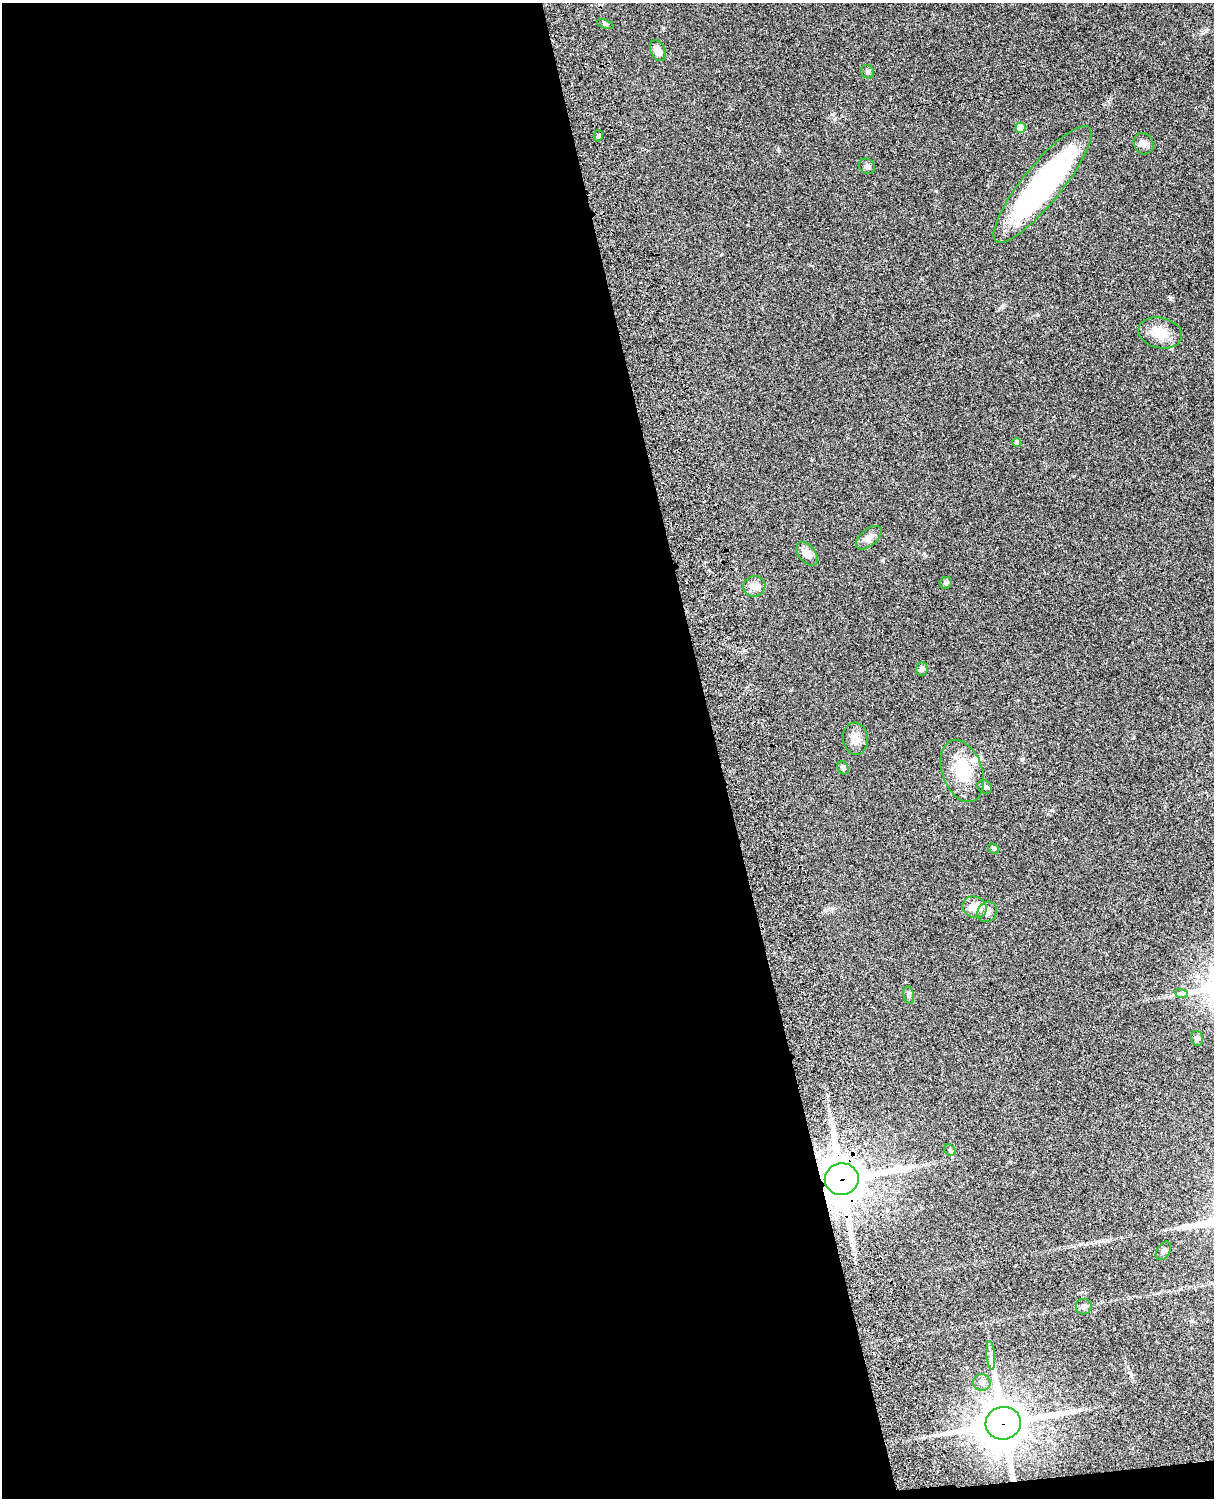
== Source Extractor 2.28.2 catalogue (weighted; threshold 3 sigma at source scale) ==
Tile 9 of 4 x 3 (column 1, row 3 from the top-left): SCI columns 121-1332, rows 277-1772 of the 5088 x 4927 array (HDU 1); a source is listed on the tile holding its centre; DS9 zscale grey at full resolution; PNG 1216 x 1500 px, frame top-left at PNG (2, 3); each listed source drawn as its Kron ellipse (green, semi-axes under 4 px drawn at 4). Shown black and unused: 60% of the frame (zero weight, under 3 of 4 exposures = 6% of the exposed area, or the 3 px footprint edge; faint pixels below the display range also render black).
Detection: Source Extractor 2.28.2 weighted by HDU 2 'WHT'; one run over the whole footprint, this tile lists its part. Background 0.0849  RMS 0.006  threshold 0.0271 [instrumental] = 3 sigma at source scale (4.5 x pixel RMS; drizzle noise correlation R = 1.50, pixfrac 1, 0.05/0.05 arcsec/px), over >= 5 px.
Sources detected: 34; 2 inside a brighter listed object's ellipse — not listed separately; the other 32 listed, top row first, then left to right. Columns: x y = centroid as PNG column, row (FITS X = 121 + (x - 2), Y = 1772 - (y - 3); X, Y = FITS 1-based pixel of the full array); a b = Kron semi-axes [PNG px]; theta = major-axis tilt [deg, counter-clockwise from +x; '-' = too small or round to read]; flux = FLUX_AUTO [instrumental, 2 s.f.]
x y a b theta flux
605 24 9 4 -19 1.1
658 50 11 7 -65 5
867 72 7 6 - 1.3
1020 128 5 5 - 11
598 136 6 4 78 0.99
1144 144 11 9 -56 2.9
867 166 8 7 - 2
1042 184 73 19 51 130
1160 333 22 15 -12 11
1017 443 4 4 - 2.7
869 538 15 8 40 4.3
807 554 13 8 -51 4.4
946 583 6 5 - 1.5
754 586 11 10 - 4.9
922 669 7 5 87 1.3
855 739 16 12 -86 5.2
843 768 7 5 -58 1.5
962 771 32 20 -70 21
985 787 8 6 -32 1.7
994 849 6 5 - 0.81
975 907 12 10 -23 9
987 912 10 9 - 3.7
1181 993 7 4 -19 1.1
909 995 9 5 -79 1.4
1197 1038 8 6 -75 1.3
950 1150 6 5 - 0.95
842 1179 17 16 - 2200
1163 1251 10 6 57 1.7
1084 1307 8 8 - 1.7
991 1355 14 4 -85 2.3
982 1382 9 8 - 3.5
1003 1423 18 16 15 2400
Overlapping masked pixels (flux is a lower limit): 2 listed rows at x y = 842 1179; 1003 1423
Unlisted compact peaks at least as high as the median listed source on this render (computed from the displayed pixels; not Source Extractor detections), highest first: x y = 832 114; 779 151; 936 191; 1022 759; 1002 307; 1203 33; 826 910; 721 255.